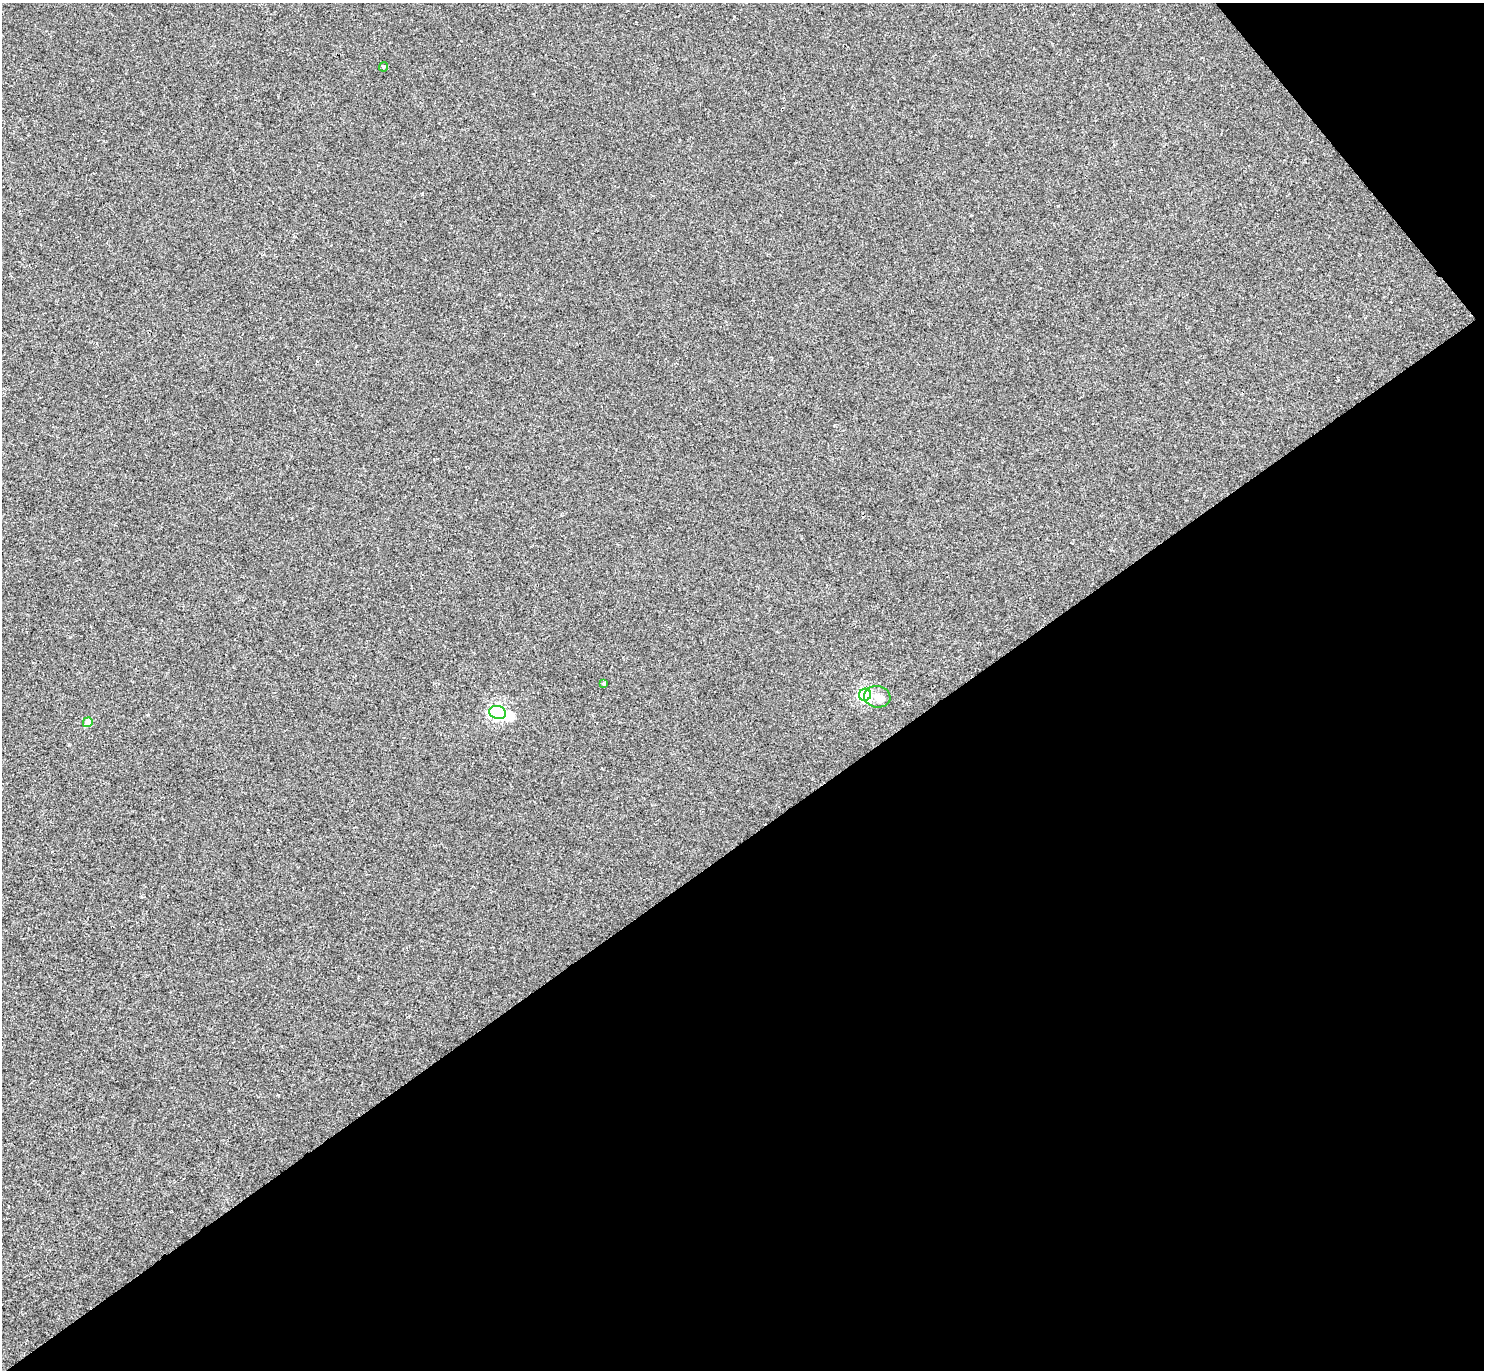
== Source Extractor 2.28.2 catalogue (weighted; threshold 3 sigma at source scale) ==
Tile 12 of 4 x 4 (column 4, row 3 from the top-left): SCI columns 4448-5929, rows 1528-2895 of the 5932 x 5928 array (HDU 1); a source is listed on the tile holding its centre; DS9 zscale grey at full resolution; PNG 1486 x 1372 px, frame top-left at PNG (2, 3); each listed source drawn as its Kron ellipse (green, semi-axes under 4 px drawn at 4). Shown black and unused: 41% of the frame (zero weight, under 2 of 3 exposures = <1% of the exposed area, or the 3 px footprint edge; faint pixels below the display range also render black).
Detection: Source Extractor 2.28.2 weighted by HDU 2 'WHT'; one run over the whole footprint, this tile lists its part. Background 8.60e-04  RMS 0.0049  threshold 0.0222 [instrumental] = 3 sigma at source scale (4.5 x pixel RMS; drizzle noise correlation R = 1.50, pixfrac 1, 0.05/0.05 arcsec/px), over >= 5 px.
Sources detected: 6; all 6 listed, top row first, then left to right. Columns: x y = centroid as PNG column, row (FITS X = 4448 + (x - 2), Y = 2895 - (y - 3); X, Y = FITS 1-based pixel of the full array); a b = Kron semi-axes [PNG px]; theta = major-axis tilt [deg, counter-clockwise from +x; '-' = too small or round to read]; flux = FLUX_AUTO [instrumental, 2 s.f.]
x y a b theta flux
383 67 5 3 - 1.2
604 683 4 4 - 0.71
865 695 6 6 - 89
877 697 13 10 -9 4
498 712 8 6 -14 120
88 722 5 4 - 7.7